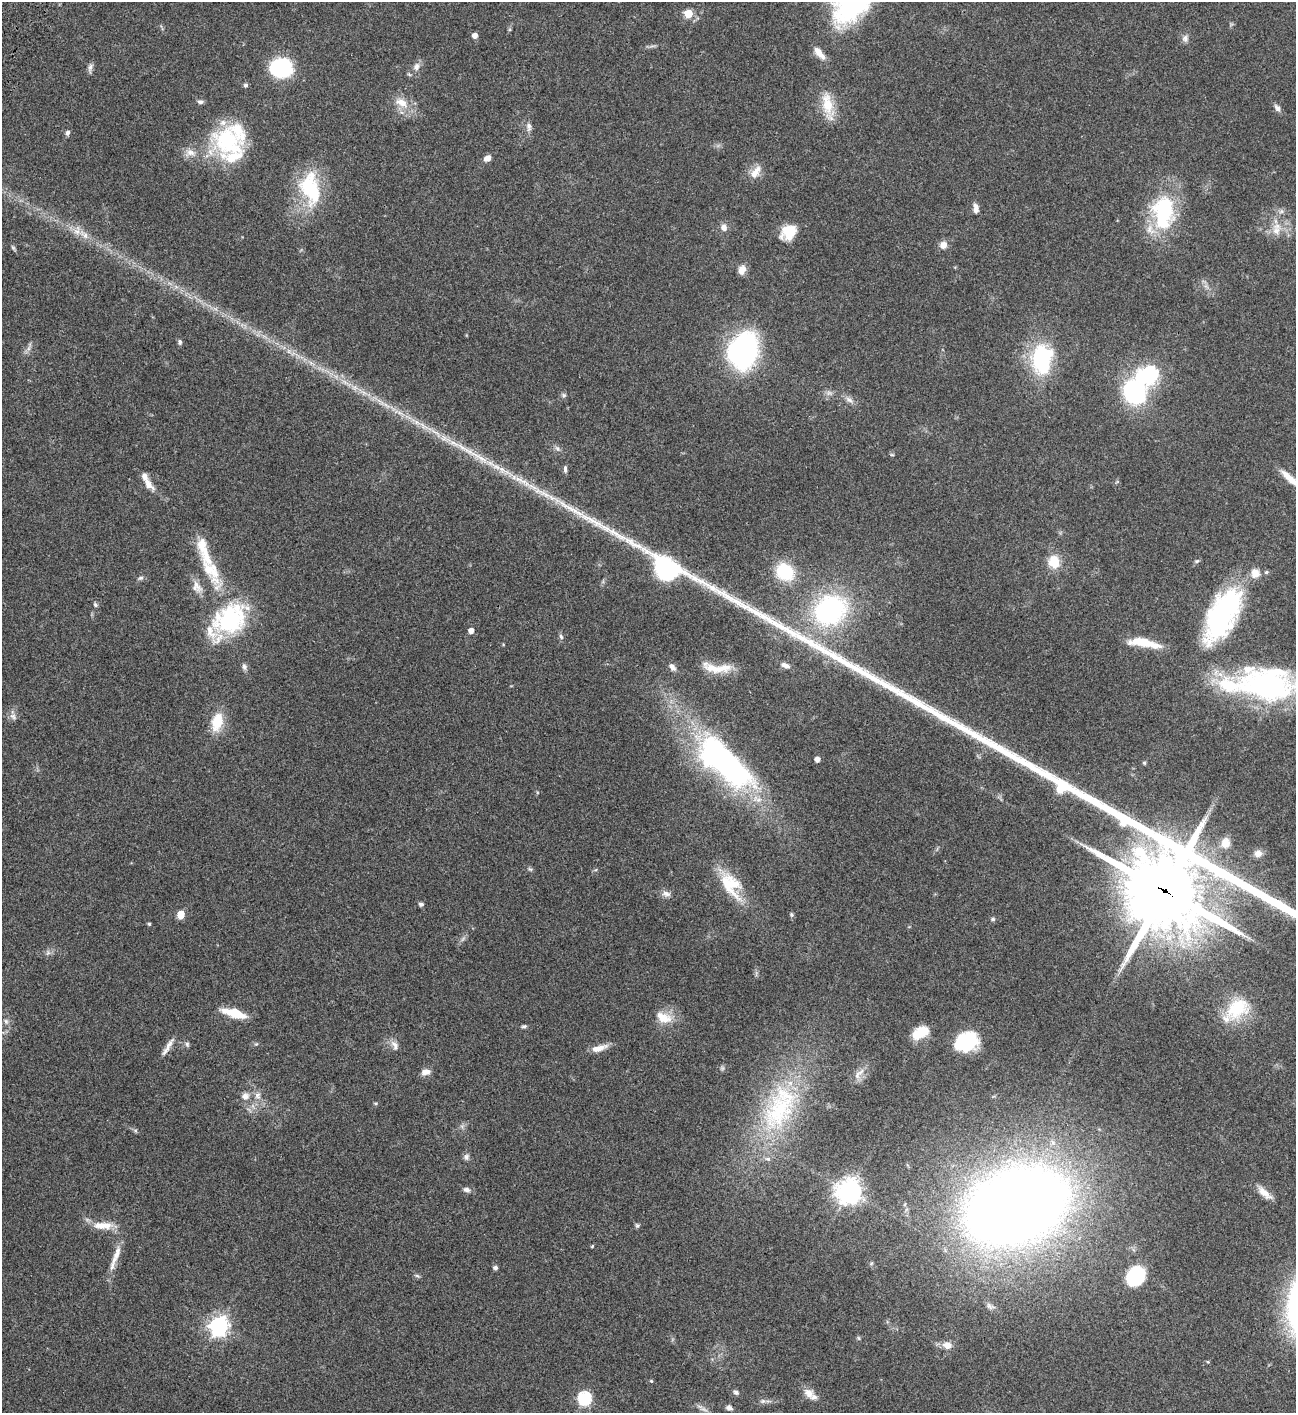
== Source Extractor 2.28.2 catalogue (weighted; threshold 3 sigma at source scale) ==
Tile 11 of 4 x 4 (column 3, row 3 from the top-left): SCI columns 3091-4384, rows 1614-3024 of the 6053 x 6052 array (HDU 1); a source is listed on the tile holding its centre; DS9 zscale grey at full resolution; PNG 1298 x 1415 px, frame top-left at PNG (2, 2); no overlay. Shown black and unused: <1% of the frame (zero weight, under 3 of 4 exposures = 13% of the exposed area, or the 3 px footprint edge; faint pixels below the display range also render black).
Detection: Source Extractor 2.28.2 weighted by HDU 2 'WHT'; one run over the whole footprint, this tile lists its part. Background 0.0647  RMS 0.0059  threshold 0.0264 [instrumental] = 3 sigma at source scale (4.5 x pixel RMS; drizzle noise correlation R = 1.50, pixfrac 1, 0.05/0.05 arcsec/px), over >= 5 px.
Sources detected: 135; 2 too faint to see at this stretch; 2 inside a brighter object's white glare — not listed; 13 inside a brighter listed object's ellipse — not listed separately; the other 118 listed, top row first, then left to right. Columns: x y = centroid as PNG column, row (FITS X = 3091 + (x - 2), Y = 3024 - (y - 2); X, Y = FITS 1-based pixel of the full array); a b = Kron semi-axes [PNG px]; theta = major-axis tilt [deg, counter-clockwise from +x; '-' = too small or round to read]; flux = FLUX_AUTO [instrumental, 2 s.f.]
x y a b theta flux
688 13 5 5 - 18
475 36 5 5 - 3.5
1185 38 10 8 90 2.2
819 53 18 7 -50 5.5
416 67 11 8 68 3.1
90 68 13 6 78 1.8
281 68 15 13 2 72
246 85 5 5 - 1.2
200 102 7 5 -4 1.5
401 103 21 12 -30 8.6
828 105 33 11 -79 14
1277 108 10 6 -54 2.2
529 126 12 7 -86 2.4
68 133 6 5 - 1.6
227 141 39 36 -38 52
190 152 15 10 -2 5
487 158 8 6 26 3.3
755 172 19 10 54 5.8
310 189 41 22 -78 37
976 208 11 6 -89 3.3
1281 211 7 6 - 1.5
1163 212 40 24 88 53
724 227 9 8 - 2.9
1276 231 16 11 -67 6.1
788 232 16 13 37 14
84 235 18 7 -43 5.3
943 245 9 8 - 3.7
13 248 7 4 -53 0.9
742 270 11 8 74 4
180 342 7 5 -89 1.1
29 348 7 4 72 1.4
744 351 29 23 60 130
1042 359 28 20 84 56
1147 375 28 22 16 39
1134 392 17 15 -57 78
829 393 9 6 8 1.9
564 395 7 5 -21 1.1
849 400 13 6 -37 2.7
557 448 9 4 -54 1.4
892 455 5 3 - 0.6
565 469 9 4 -90 1.4
1292 480 36 6 -40 9.2
148 484 19 9 -50 5.1
1054 562 11 10 - 13
211 570 50 19 -61 27
785 572 16 14 -42 29
1266 572 6 5 - 0.97
140 578 8 5 16 1.3
196 585 25 8 -58 5.1
95 605 7 5 -50 0.94
830 610 37 31 32 88
1222 615 67 30 62 96
230 619 40 29 34 61
471 630 5 4 - 4
561 636 8 5 -63 1.2
1143 642 33 10 -5 13
785 665 12 6 -23 2.8
244 667 8 6 -82 1.6
672 667 10 6 -54 2.5
713 668 37 11 -17 10
1268 686 70 37 -7 130
13 716 11 7 -38 2.2
217 722 23 13 76 13
711 756 9 8 - 210
817 759 4 4 - 3.3
1144 763 5 4 - 0.68
1225 843 13 11 80 5.9
1258 853 9 8 - 3.8
530 869 7 4 -43 0.87
732 884 37 21 -75 19
1165 891 29 25 -30 5800
666 894 12 7 -13 2.7
421 904 6 5 - 1.3
180 915 6 5 - 13
791 915 5 5 - 0.93
993 919 6 5 - 0.97
149 924 4 4 - 0.71
48 953 8 6 55 1.6
1237 1008 34 24 42 26
234 1013 24 8 -16 15
663 1017 23 13 -22 9.5
6 1021 7 5 -69 1.4
524 1026 6 5 - 1.1
920 1032 19 11 29 13
966 1042 26 20 23 27
187 1044 7 6 - 1.3
256 1044 5 4 - 0.67
395 1045 15 8 -66 3.4
168 1047 26 5 59 3.9
599 1048 22 7 16 5.3
426 1072 11 7 9 3.8
858 1074 15 7 65 3.7
258 1095 11 8 85 3.4
245 1096 10 9 - 3.8
375 1103 5 3 - 0.59
780 1108 77 39 65 82
466 1157 8 8 - 1.8
467 1190 9 6 -13 2
849 1191 9 9 - 480
1264 1193 23 8 -42 5.5
1016 1205 55 33 22 1600
103 1225 29 10 -1 8.8
637 1225 7 5 -67 0.94
592 1246 5 4 - 0.5
115 1257 41 7 70 7.3
495 1268 6 5 - 1.2
417 1276 7 5 -29 0.97
1135 1276 20 16 60 36
990 1306 13 6 -28 1.9
219 1326 7 7 - 280
859 1338 6 4 -88 0.78
947 1345 9 7 -6 5.2
651 1381 5 4 - 0.55
736 1392 7 6 - 1.4
809 1393 16 11 -43 5.1
584 1398 6 6 - 81
763 1401 8 6 0 1.6
729 1408 7 6 - 1.8
Overlapping masked pixels (flux is a lower limit): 1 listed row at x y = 1165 891
Isophote crosses this tile's border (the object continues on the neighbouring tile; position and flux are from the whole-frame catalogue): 2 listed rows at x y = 1292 480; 1268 686
Unlisted compact peaks at least as high as the median listed source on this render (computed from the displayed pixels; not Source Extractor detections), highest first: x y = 701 581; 481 458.